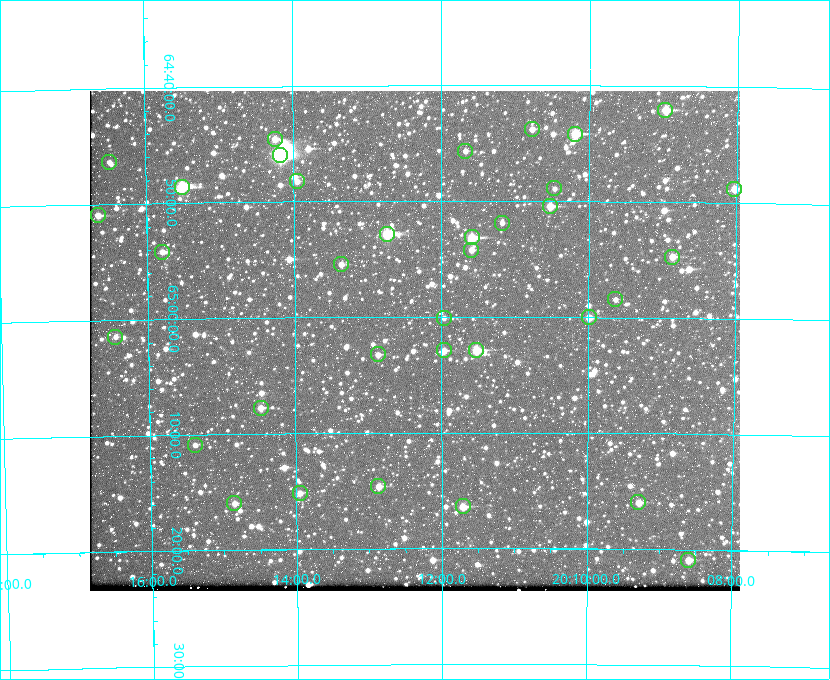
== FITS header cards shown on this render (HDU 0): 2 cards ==
NAXIS1  =                  650 / Width of table row in bytes
NAXIS2  =                  500 / Number of rows in table

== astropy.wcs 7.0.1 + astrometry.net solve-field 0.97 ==
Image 650 x 500 px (HDU 0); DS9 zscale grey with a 90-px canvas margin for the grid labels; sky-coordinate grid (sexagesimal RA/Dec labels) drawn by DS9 from the SOLVED WCS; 35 Tycho-2 reference stars matched to detected sources circled (green)
Header WCS: none
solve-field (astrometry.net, Tycho-2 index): SOLVED blind (the file carries no WCS)
Solved WCS: RA---TAN-SIP/DEC--TAN-SIP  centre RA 20:12:22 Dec +65:02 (303.09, +65.03 deg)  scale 5.18 arcsec/px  FOV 56.2' x 43.2'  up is -180 deg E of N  parity flipped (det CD > 0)
(file carries no celestial WCS; the grid is the blind solution)
Tycho-2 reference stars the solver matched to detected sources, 35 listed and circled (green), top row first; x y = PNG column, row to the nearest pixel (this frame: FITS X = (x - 90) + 1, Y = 500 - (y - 91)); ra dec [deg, ICRS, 3 dp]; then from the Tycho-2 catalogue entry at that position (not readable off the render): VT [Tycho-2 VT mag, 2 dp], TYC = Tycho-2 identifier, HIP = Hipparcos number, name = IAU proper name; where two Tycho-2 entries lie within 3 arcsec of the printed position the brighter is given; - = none
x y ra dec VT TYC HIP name
665 110 302.245 +64.701 10.15 4240-635-1 - -
532 129 302.694 +64.730 11.56 4240-766-1 - -
575 134 302.549 +64.736 9.65 4240-950-1 - -
275 139 303.562 +64.742 10.88 4240-278-1 - -
465 151 302.919 +64.761 11.77 4240-64-1 - -
280 155 303.544 +64.765 7.36 4240-620-1 99731 -
109 162 304.122 +64.773 12.06 4240-1113-1 - -
297 181 303.488 +64.804 11.29 4240-68-1 - -
182 187 303.878 +64.810 8.93 4240-794-1 - -
554 188 302.617 +64.815 11.97 4240-238-1 - -
734 189 302.008 +64.813 10.38 4240-809-1 - -
550 206 302.633 +64.841 10.69 4240-985-1 - -
98 215 304.164 +64.849 10.65 4240-315-1 - -
502 223 302.794 +64.865 12.51 4240-904-1 - -
387 234 303.184 +64.880 9.02 4240-488-1 - -
472 237 302.897 +64.886 9.40 4240-717-1 - -
471 250 302.899 +64.904 11.91 4240-435-1 - -
162 252 303.948 +64.903 11.68 4240-549-1 - -
672 257 302.216 +64.912 11.03 4240-1279-1 - -
341 264 303.341 +64.923 11.58 4240-148-1 - -
615 299 302.408 +64.974 11.97 4240-686-1 - -
589 317 302.498 +65.000 11.22 4240-149-1 - -
444 318 302.992 +65.001 11.85 4240-479-1 - -
115 337 304.112 +65.024 12.29 4240-364-1 - -
444 350 302.992 +65.048 11.44 4240-88-1 - -
476 350 302.882 +65.048 10.25 4240-98-1 - -
378 354 303.217 +65.054 11.98 4240-166-1 - -
261 408 303.620 +65.129 11.18 4240-34-1 - -
195 445 303.846 +65.181 11.99 4240-1077-1 - -
378 486 303.217 +65.244 11.17 4240-236-1 - -
300 493 303.488 +65.252 12.13 4240-1343-1 - -
638 502 302.323 +65.266 11.19 4240-188-1 - -
234 503 303.713 +65.266 11.45 4240-564-1 - -
463 506 302.928 +65.273 10.74 4240-760-1 - -
688 560 302.149 +65.348 11.48 4240-952-1 - -